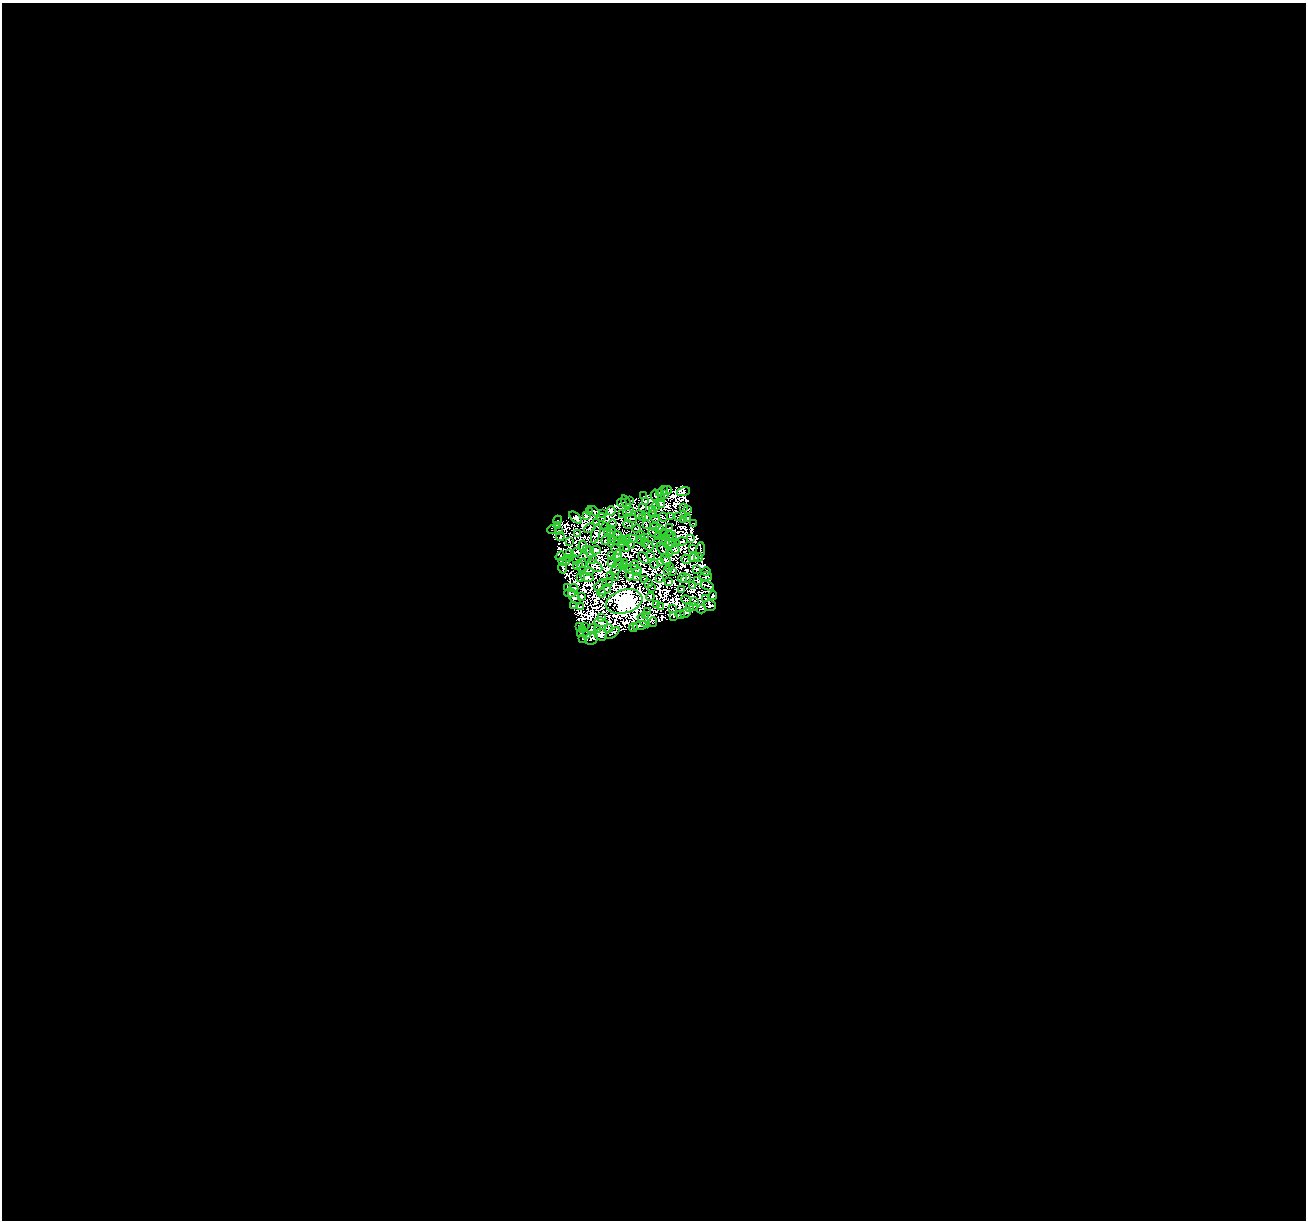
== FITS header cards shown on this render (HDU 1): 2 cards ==
NAXIS1  =                 1304
NAXIS2  =                 1218

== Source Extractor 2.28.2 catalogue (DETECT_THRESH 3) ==
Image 1304 x 1218 px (HDU 1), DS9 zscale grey, 1 PNG px = 1 image px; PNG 1308 x 1222 px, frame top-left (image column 1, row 1218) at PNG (2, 3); each listed source drawn as its Kron ellipse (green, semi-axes under 4 px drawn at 4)
Background 0.041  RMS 0.0078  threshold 0.0234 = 3 sigma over >= 5 px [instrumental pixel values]
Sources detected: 329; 130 with non-positive FLUX_AUTO (blend fragments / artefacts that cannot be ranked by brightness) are neither listed nor drawn; the other 199 listed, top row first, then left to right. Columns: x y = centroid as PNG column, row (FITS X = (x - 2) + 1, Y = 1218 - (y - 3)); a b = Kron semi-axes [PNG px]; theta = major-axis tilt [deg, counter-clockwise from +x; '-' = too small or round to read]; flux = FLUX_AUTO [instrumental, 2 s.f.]
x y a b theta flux
667 490 5 3 - 1.1e+00
662 491 6 4 37 1.9e+00
683 492 7 4 16 4.6e-01
655 495 5 2 - 4.0e-02
665 495 4 3 - 1.3e+00
643 496 2 2 - 3.9e-01
662 498 3 2 - 5.4e-01
629 500 4 3 - 2.9e+00
626 502 7 3 -70 7.8e-01
645 502 3 2 - 4.4e-01
622 503 5 3 - 5.0e-01
660 503 4 2 - 5.2e-01
656 506 4 2 - 2.6e+00
642 507 3 2 - 1.1e+00
684 508 3 2 - 7.2e-01
652 509 3 2 - 2.8e-01
688 509 3 2 - 1.4e+00
629 510 3 2 - 5.9e-01
594 511 7 3 -35 3.6e+00
611 511 4 3 - 6.2e-01
589 512 3 2 - 2.2e+00
627 513 4 2 - 6.7e-02
602 514 3 3 - 2.3e-02
623 514 3 2 - 4.3e-01
638 514 3 2 - 6.5e-01
653 514 4 2 - 2.5e-01
586 515 4 3 - 9.0e-02
647 516 3 2 - 9.1e-01
601 517 4 2 - 8.0e-01
642 517 2 2 - 2.8e-01
663 517 5 2 - 2.8e-01
670 517 4 2 - 8.4e-01
678 517 3 2 - 6.6e-01
576 518 7 4 -43 7.0e-01
655 518 4 2 - 3.2e-01
688 518 3 2 - 5.0e-01
631 519 6 2 -7 6.9e-01
683 519 4 3 - 1.1e+00
557 520 5 2 - 4.0e-01
597 522 4 2 - 9.6e-01
612 524 5 2 - 5.9e-02
694 524 3 2 - 6.6e-01
557 525 4 2 - 5.0e-01
628 525 5 2 - 7.2e-01
646 525 3 3 - 2.1e-01
606 527 3 2 - 7.8e-01
655 527 4 2 - 3.7e-01
590 528 6 2 23 1.1e+00
659 528 3 3 - 3.2e-01
670 528 3 2 - 5.3e-01
636 529 4 2 - 3.1e-02
552 530 5 2 - 1.4e+00
559 531 3 3 - 9.6e-01
611 531 5 2 - 4.2e-01
607 532 3 2 - 7.6e-02
577 533 3 2 - 7.3e-01
654 533 6 2 -33 5.6e-01
596 534 10 4 75 1.4e-01
640 534 3 2 - 7.9e-01
663 534 4 2 - 3.5e-01
611 535 3 2 - 4.7e-01
618 535 4 3 - 6.7e-01
560 536 4 2 - 3.4e-01
668 536 6 3 21 1.1e+00
645 537 3 2 - 4.2e-01
659 537 3 2 - 3.5e-01
690 538 3 2 - 1.2e+00
612 539 3 2 - 5.1e-01
630 539 7 4 7 9.5e-01
606 540 5 3 - 1.8e+00
623 540 3 2 - 6.4e-02
626 540 4 2 - 4.4e-01
641 540 4 3 - 6.3e-01
671 540 8 2 65 6.1e-02
569 541 3 2 - 8.5e-02
618 541 4 2 - 5.4e-01
666 541 5 2 - 7.0e-01
681 541 6 2 13 5.3e-01
659 542 7 2 31 1.3e-01
675 542 2 2 - 1.2e-01
612 543 3 2 - 9.4e-01
621 543 4 2 - 7.5e-01
644 543 3 2 - 5.9e-04
630 544 5 2 - 8.9e-01
670 544 5 2 - 6.5e-01
583 546 5 4 - 1.2e+00
649 546 5 2 - 3.4e-01
586 549 3 2 - 1.1e-01
616 549 5 2 - 4.1e-01
626 549 3 2 - 9.3e-01
693 549 4 2 - 1.8e-01
596 550 5 3 - 8.8e-01
663 550 9 2 -55 2.2e-01
675 550 5 2 - 3.0e-01
700 550 7 2 85 6.7e-01
577 552 5 4 - 7.0e-02
570 553 2 2 - 3.9e-01
590 553 6 4 -81 4.3e-01
669 553 3 2 - 1.7e-01
611 555 3 2 - 8.3e-01
560 556 5 2 - 8.9e-01
617 556 6 3 77 1.9e+00
651 556 2 2 - 1.1e-01
699 557 4 3 - 7.9e-01
568 558 3 2 - 4.6e-01
643 558 6 3 -51 2.3e-01
694 558 5 4 - 1.1e+00
593 559 3 2 - 3.8e-01
686 559 5 2 - 2.2e-01
576 560 2 2 - 3.6e-01
666 560 7 4 -58 3.5e-01
563 561 4 3 - 5.4e-01
566 561 4 2 - 4.7e-01
612 562 5 3 - 3.6e-01
625 562 4 2 - 3.4e-02
661 562 4 3 - 1.3e+00
619 563 6 3 46 4.6e-02
654 564 4 2 - 2.9e-01
578 565 5 2 - 1.3e+00
582 565 7 3 76 4.2e-01
634 565 5 3 - 1.2e+00
594 566 8 4 -27 5.5e-01
623 566 4 2 - 3.1e-01
669 567 3 2 - 7.3e-01
562 568 5 3 - 1.1e+00
616 569 7 3 39 2.0e-01
697 569 3 2 - 3.2e-01
633 570 9 2 -5 1.5e+00
582 571 4 2 - 1.1e+00
590 571 4 3 - 9.2e-02
638 571 4 3 - 5.4e-02
667 571 2 2 - 1.9e-01
672 571 4 2 - 7.0e-02
706 572 5 3 - 8.0e-01
611 575 3 2 - 6.9e-01
630 575 5 3 - 9.4e-01
706 576 6 2 7 6.6e-01
580 577 2 2 - 5.7e-01
587 577 6 3 -14 1.4e+00
616 577 2 2 - 3.6e-01
636 577 4 2 - 1.7e-01
660 578 4 2 - 1.1e+00
682 578 5 3 - 1.3e+00
686 578 5 3 - 3.4e-01
645 579 3 2 - 1.0e+00
698 580 4 3 - 3.4e-01
669 582 3 2 - 1.4e-01
608 583 5 2 - 6.6e-01
649 584 3 2 - 1.1e+00
601 585 7 4 39 3.1e-01
693 585 3 2 - 6.9e-01
708 586 7 2 -22 8.1e-02
651 587 3 2 - 1.2e-01
567 588 3 2 - 1.9e+00
574 588 4 3 - 3.8e-01
605 589 7 4 36 2.2e-02
682 589 3 3 - 1.2e+00
570 593 6 4 1 1.4e+00
602 593 4 2 - 7.6e-01
581 596 4 3 - 7.0e-01
713 596 4 3 - 1.2e+00
650 597 4 2 - 9.7e-01
575 598 8 4 -51 7.3e-01
706 599 3 2 - 9.4e-01
686 600 5 3 - 2.3e-01
694 601 3 3 - 2.6e-01
624 602 19 11 17 1.4e+03
657 604 3 2 - 3.1e-01
573 606 3 2 - 1.2e+00
581 606 3 2 - 2.8e-01
693 606 2 2 - 3.3e-01
710 606 6 5 - 1.9e+00
660 607 3 2 - 1.1e+00
689 607 4 2 - 2.0e-01
673 609 3 2 - 3.3e-01
701 609 5 2 - 2.3e-02
648 612 3 2 - 6.9e-01
686 613 5 4 - 1.8e+00
680 615 4 2 - 1.6e+00
646 616 3 2 - 5.6e-01
674 617 3 3 - 5.3e-01
601 618 4 2 - 3.7e-01
644 621 8 3 -47 2.2e+00
653 622 4 2 - 5.4e-01
601 623 7 3 -14 7.2e-01
585 626 2 2 - 3.2e-01
640 626 7 3 14 3.4e+00
579 627 4 2 - 4.9e-01
609 628 4 2 - 1.9e-01
633 628 4 2 - 1.7e+00
583 629 3 2 - 3.4e-01
592 629 5 3 - 4.9e-01
597 630 3 2 - 5.8e-01
612 633 8 3 36 5.8e-01
581 634 4 2 - 1.2e+00
587 635 3 3 - 5.2e-01
601 635 6 5 - 3.0e+00
583 638 3 2 - 2.1e-01
591 638 7 6 - 3.8e-01
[130 non-positive-flux detections neither listed nor drawn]